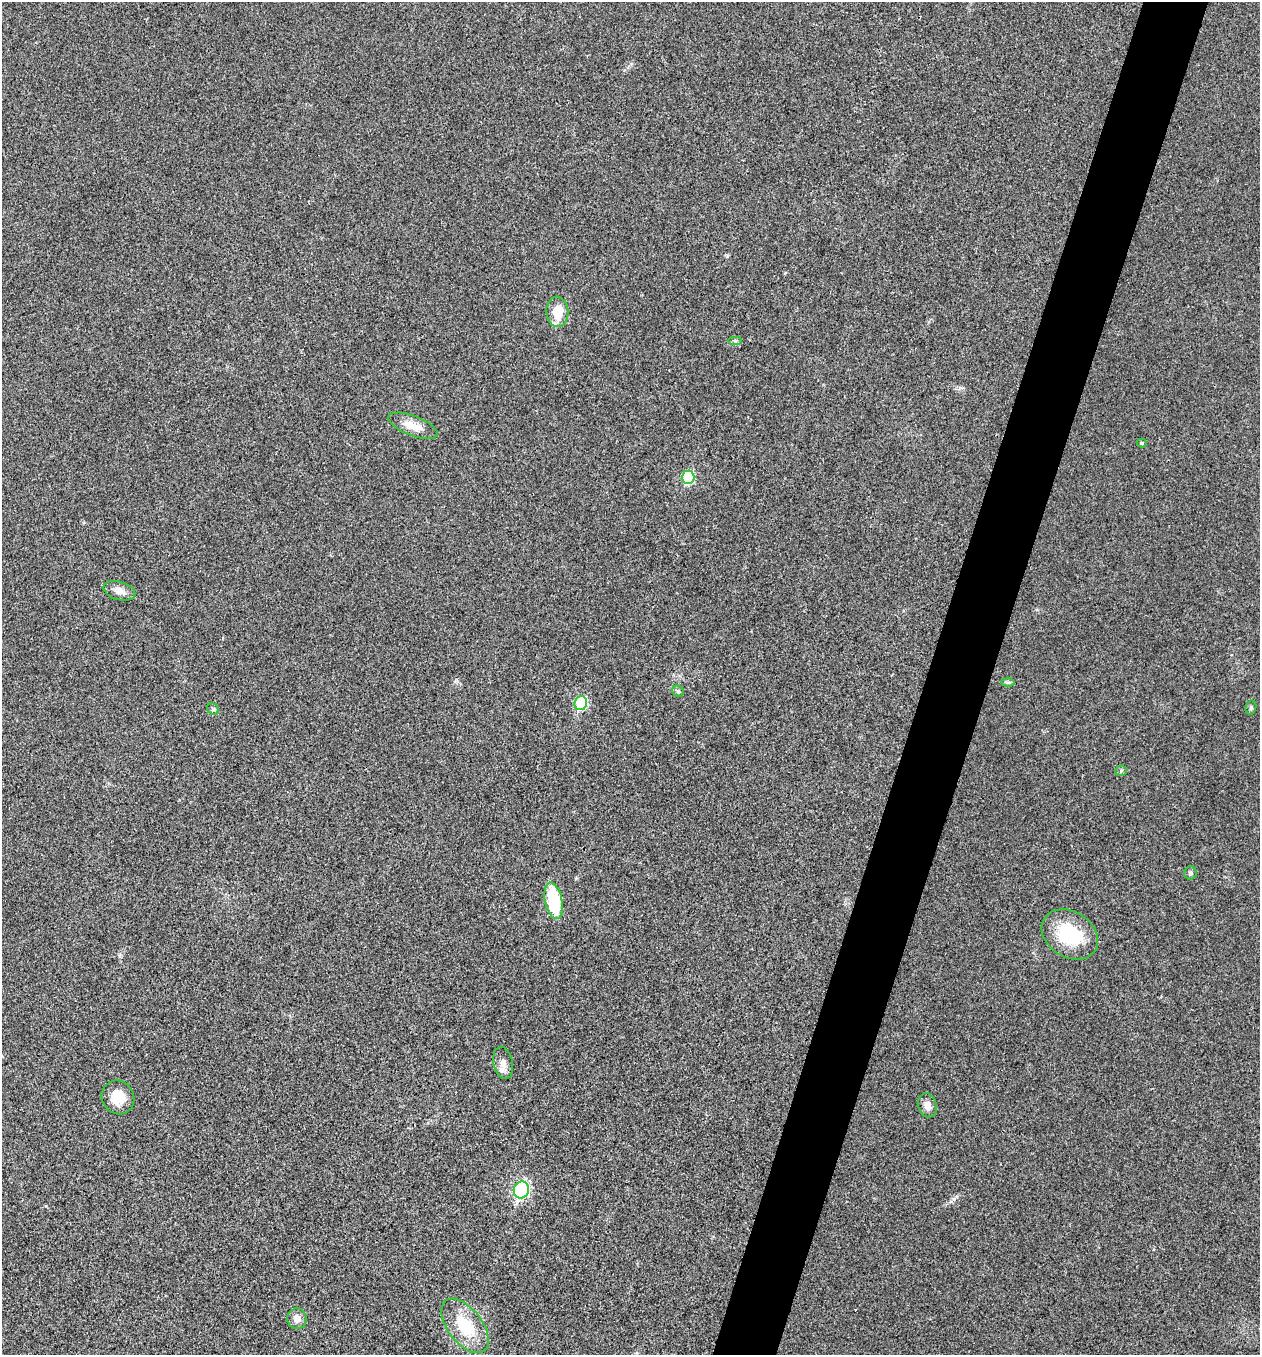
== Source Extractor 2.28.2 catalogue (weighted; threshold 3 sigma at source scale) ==
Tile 10 of 4 x 4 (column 2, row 3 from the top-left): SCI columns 1532-2789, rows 1359-2711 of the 5440 x 5425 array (HDU 1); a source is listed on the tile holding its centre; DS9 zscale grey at full resolution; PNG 1262 x 1357 px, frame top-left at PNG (2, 2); each listed source drawn as its Kron ellipse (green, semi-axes under 4 px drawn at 4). Shown black and unused: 5% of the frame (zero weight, under 3 of 4 exposures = <1% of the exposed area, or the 3 px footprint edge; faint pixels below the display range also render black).
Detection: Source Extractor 2.28.2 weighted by HDU 2 'WHT'; one run over the whole footprint, this tile lists its part. Background 0.0206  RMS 0.0057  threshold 0.0256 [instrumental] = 3 sigma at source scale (4.5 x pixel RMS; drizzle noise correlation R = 1.50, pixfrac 1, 0.05/0.05 arcsec/px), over >= 5 px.
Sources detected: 21; all 21 listed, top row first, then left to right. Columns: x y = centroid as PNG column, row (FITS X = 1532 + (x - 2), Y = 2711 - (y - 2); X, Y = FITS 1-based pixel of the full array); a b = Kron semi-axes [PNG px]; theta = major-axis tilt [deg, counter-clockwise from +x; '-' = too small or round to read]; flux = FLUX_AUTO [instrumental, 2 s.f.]
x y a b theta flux
557 312 15 11 -86 12
735 340 7 4 0 1
413 426 26 10 -21 8.1
1142 443 5 4 - 0.77
688 477 7 6 - 36
119 591 16 9 -16 5
1008 682 7 4 -1 1
678 691 6 5 - 0.98
581 703 7 6 - 38
1251 707 7 5 76 1.1
213 709 6 5 - 1
1121 771 6 5 - 0.82
1190 873 6 6 - 1.2
554 901 18 8 -78 35
1070 934 30 22 -33 33
503 1063 16 9 -79 4.4
118 1097 17 16 - 11
927 1105 12 9 -74 4.2
521 1190 8 7 - 100
297 1319 10 9 - 4.4
465 1326 32 17 -52 23
Unlisted compact peaks at least as high as the median listed source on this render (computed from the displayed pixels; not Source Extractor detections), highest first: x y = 954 1199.